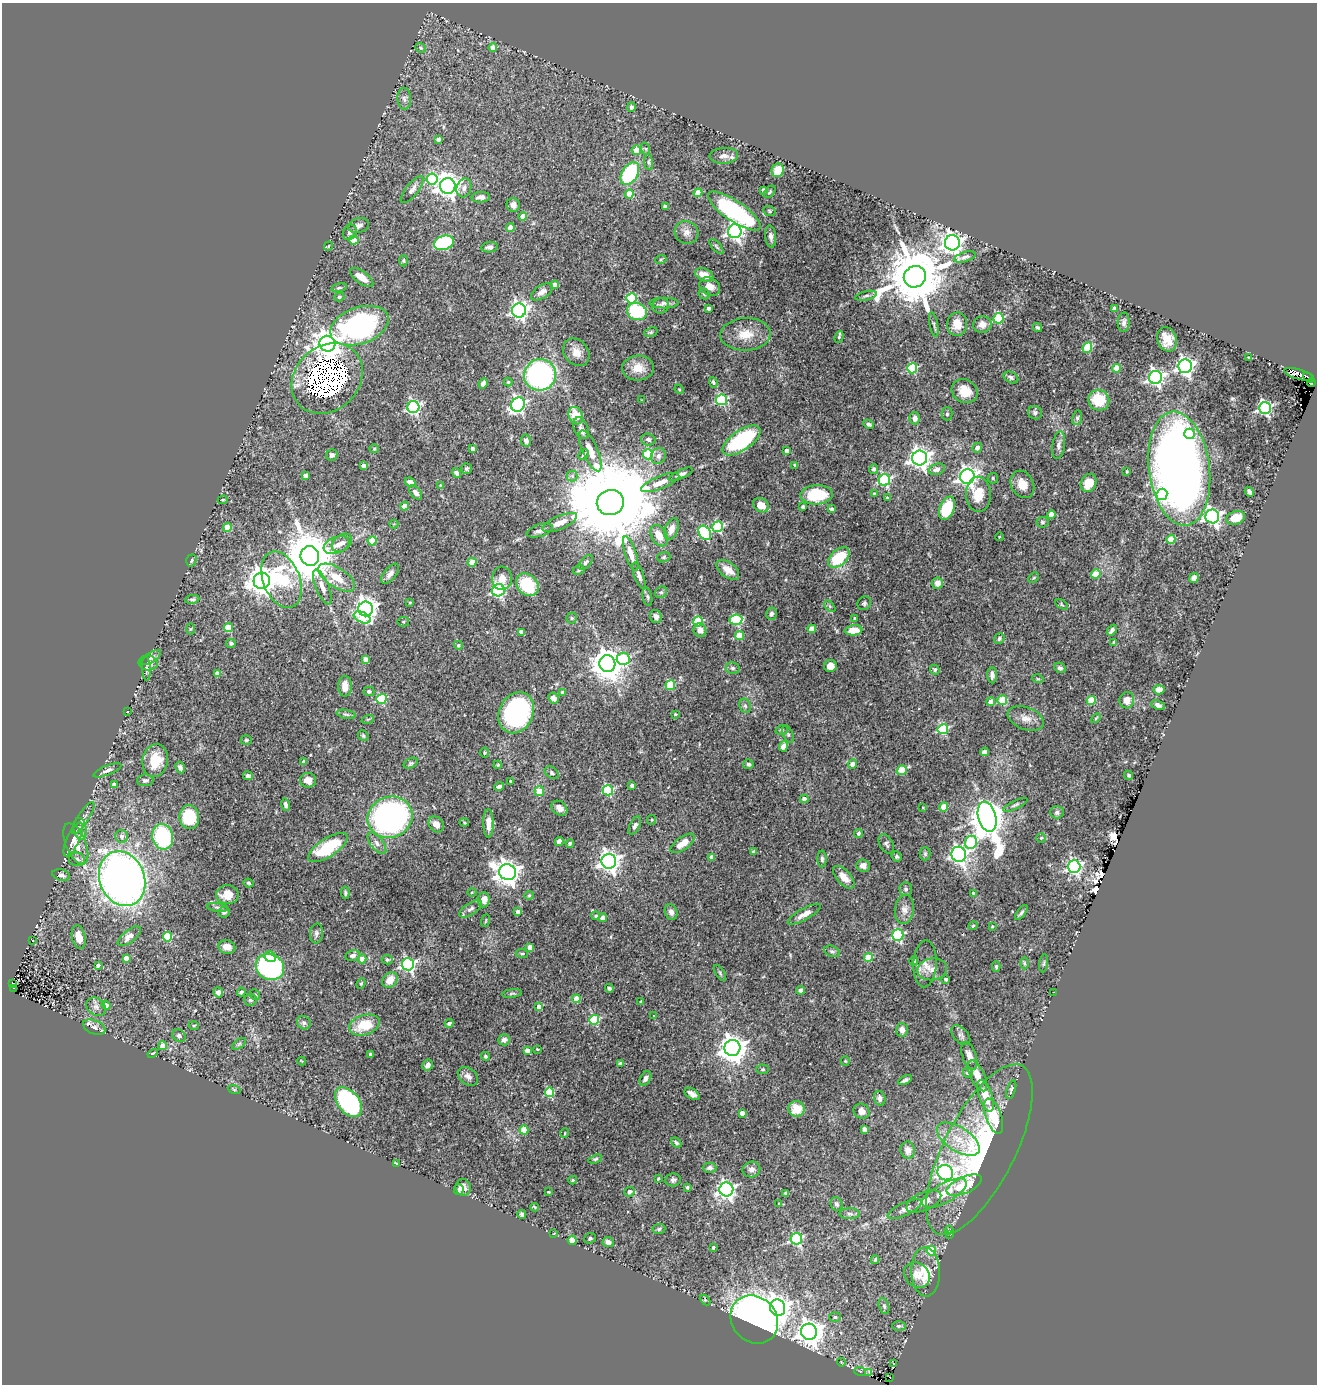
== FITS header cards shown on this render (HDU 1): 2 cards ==
NAXIS1  =                 1315
NAXIS2  =                 1382

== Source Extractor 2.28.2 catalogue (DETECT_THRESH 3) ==
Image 1315 x 1382 px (HDU 1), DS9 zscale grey, 1 PNG px = 1 image px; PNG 1319 x 1386 px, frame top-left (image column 1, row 1382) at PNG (2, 3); each listed source drawn as its Kron ellipse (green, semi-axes under 4 px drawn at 4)
Background 0.0953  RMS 0.0082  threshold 0.0245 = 3 sigma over >= 5 px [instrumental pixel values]
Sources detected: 487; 4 with non-positive FLUX_AUTO (blend fragments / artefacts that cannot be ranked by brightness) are neither listed nor drawn; the other 483 listed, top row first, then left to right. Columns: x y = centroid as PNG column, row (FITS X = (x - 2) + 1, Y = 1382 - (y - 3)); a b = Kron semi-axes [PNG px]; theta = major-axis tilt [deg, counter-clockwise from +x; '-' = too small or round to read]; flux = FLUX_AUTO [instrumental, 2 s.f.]
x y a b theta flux
420 48 5 4 - 0.82
493 48 4 4 - 5.7
404 99 11 7 -86 1.9
631 107 4 4 - 1.8
438 139 4 4 - 2.8
646 149 6 4 -71 0.79
636 150 5 4 - 8.4
724 156 14 8 2 3.7
649 162 8 4 -84 1
778 170 7 6 - 10
630 174 12 7 58 53
432 179 6 5 - 48
448 186 8 8 - 470
464 188 9 7 73 2.5
412 190 16 6 51 3
763 190 4 3 - 1.7
770 192 7 4 51 0.84
698 193 4 4 - 13
629 194 4 4 - 13
481 197 9 5 3 2.4
513 205 7 6 - 2.7
665 206 4 3 - 1.3
734 211 31 10 -34 81
769 211 6 5 - 0.79
523 217 4 4 - 7.1
359 226 11 7 15 2.4
510 227 4 4 - 5.1
735 231 7 6 - 210
350 232 8 6 60 2.2
687 232 12 11 - 3.8
771 237 11 5 -84 2.2
354 240 4 4 - 16
444 243 10 7 18 46
952 243 7 7 - 350
328 246 5 3 - 0.52
489 247 8 5 9 2.2
716 247 9 4 -46 0.97
965 257 11 5 16 1.5
661 259 6 3 19 0.78
403 261 5 4 - 0.72
704 275 9 6 -23 7.2
362 277 13 6 -36 5.6
915 277 11 10 - 5000
555 285 4 4 - 5.8
710 287 11 8 -30 4.9
339 288 8 4 12 0.95
542 292 12 6 33 3
704 294 6 5 - 0.92
866 296 11 4 13 1.4
339 297 5 4 - 0.91
631 298 5 5 - 34
664 303 14 5 0 2.2
660 306 8 7 - 1.8
709 308 4 3 - 1.8
1114 309 4 3 - 2.7
519 311 7 7 - 200
637 312 10 8 -17 37
998 318 5 5 - 39
1124 322 9 6 87 1.9
934 324 12 3 -79 1.2
957 324 12 10 87 7.2
982 324 9 8 - 4.5
359 326 30 18 19 120
1038 327 5 4 - 1
651 332 7 4 18 0.83
745 334 25 16 3 11
839 337 6 4 70 0.71
1167 339 12 9 -71 7.4
327 344 8 7 - 490
1087 348 5 4 - 28
576 352 15 12 -53 5.6
1249 357 4 2 - 0.45
1185 366 7 7 - 210
638 368 16 12 4 8.1
912 368 5 5 - 42
1117 368 4 4 - 12
1299 374 15 5 -17 4.4
540 375 16 15 - 110
1011 377 8 5 -27 1.5
1155 377 6 6 - 180
1309 377 6 3 -39 13
327 378 38 32 44 680
508 382 4 4 - 0.65
713 382 5 4 - 0.93
483 383 5 4 - 2.7
1311 383 4 2 - 12
679 389 5 4 - 0.52
965 391 13 11 -33 9.4
642 400 3 2 - 0.33
721 400 5 5 - 53
1099 400 10 10 - 14
518 405 7 6 - 130
413 407 6 6 - 100
1265 408 6 6 - 120
1035 413 7 6 - 1.7
947 414 6 5 - 1
576 416 9 7 -64 11
915 418 6 5 - 2.9
1077 418 7 5 80 1.1
869 424 6 4 -26 1.4
581 428 11 7 -69 2.4
1190 434 5 5 - 16
648 439 7 6 - 1.5
741 440 22 10 35 53
526 441 6 5 - 1.6
1059 445 14 6 80 2.5
977 448 5 4 - 3.4
374 449 4 4 - 0.62
472 449 3 3 - 1.8
787 450 4 3 - 2.6
590 451 22 7 -66 7.2
583 454 6 4 45 0.83
648 454 5 5 - 32
332 455 6 5 - 1.5
658 456 8 7 - 2.6
920 458 7 7 - 350
795 465 4 3 - 0.97
363 466 4 4 - 4.4
466 469 5 5 - 0.86
873 469 5 4 - 1.9
937 469 8 5 18 3.3
1179 469 57 30 -82 510
1127 471 3 3 - 0.66
456 473 5 4 - 1.5
681 474 13 4 24 1.9
305 476 4 4 - 4.1
572 476 5 5 - 1.1
967 477 7 7 - 260
993 478 5 5 - 0.95
884 480 6 5 - 80
410 482 5 4 - 3.5
660 483 20 6 22 5.7
1089 483 9 7 64 9.8
1022 484 14 11 -62 8.1
440 485 4 4 - 0.46
1249 492 5 4 - 1.6
416 493 8 5 -49 1.9
874 494 4 3 - 0.8
978 494 17 12 -89 12
1162 494 6 5 - 41
817 495 16 9 2 23
887 498 3 3 - 0.54
223 500 5 4 - 0.59
610 502 13 12 - 16000
761 505 8 6 -32 6.2
405 506 4 4 - 9.1
803 507 4 3 - 1.3
947 508 12 7 68 26
832 509 3 3 - 1.9
1051 514 4 4 - 5.2
1212 516 7 7 - 190
1236 518 9 6 19 10
1042 522 6 5 - 0.98
560 523 18 6 23 5.8
394 524 4 4 - 0.49
227 527 4 4 - 12
718 527 5 5 - 52
672 529 11 6 70 4.4
540 531 13 6 17 2.3
705 533 8 5 -57 54
659 536 11 7 -60 6.9
999 537 4 2 - 0.43
1171 539 5 4 - 17
372 541 4 4 - 19
342 543 11 7 36 2.8
337 545 13 8 22 4.2
631 554 18 5 -71 5.5
310 556 10 9 - 3100
664 557 7 5 17 0.81
839 558 12 7 41 23
191 560 6 5 - 0.98
472 562 4 4 - 9.5
586 562 9 5 48 1.2
579 570 6 4 29 0.87
728 570 13 7 -37 6.4
390 574 12 6 50 2.8
1096 574 5 4 - 8.8
639 575 14 5 -70 2
337 578 21 10 -32 11
502 578 12 10 87 5.4
1034 578 6 4 44 0.6
1194 578 5 4 - 2.2
281 580 29 18 -68 33
262 581 8 8 - 690
938 583 6 5 - 4.3
527 585 12 10 -48 23
322 587 18 6 -68 4.5
498 590 6 6 - 95
661 592 6 5 - 1.2
647 597 9 4 -79 1.1
192 599 7 3 9 0.94
410 602 4 3 - 0.59
864 603 7 6 - 1.1
1061 604 7 4 -34 0.84
830 606 7 4 -46 0.85
366 609 7 7 - 350
771 614 6 5 - 1.6
362 617 9 5 -24 18
656 617 7 5 -69 2.8
572 618 5 5 - 0.83
854 618 4 3 - 0.61
736 620 6 5 - 32
403 622 6 5 - 0.78
698 622 5 5 - 37
228 628 4 4 - 15
191 629 6 4 88 0.55
812 629 4 4 - 5.7
700 630 7 6 - 3.3
854 630 9 5 6 8
1112 630 6 4 50 1.8
521 632 4 4 - 4.1
739 635 4 4 - 16
999 639 6 5 - 1
1114 642 4 3 - 1
231 643 4 4 - 1.6
458 645 4 4 - 1.1
151 657 11 5 32 1.8
365 659 4 4 - 3.1
623 659 6 6 - 52
148 663 9 7 -9 2.1
607 664 8 8 - 980
830 666 6 6 - 5.3
733 668 7 6 - 1.3
1060 668 6 5 - 1.3
146 669 12 4 -87 1.5
935 670 5 4 - 1.3
217 673 4 3 - 2.5
992 675 8 5 -88 2.1
1038 679 5 3 - 0.6
670 685 5 4 - 25
345 686 10 7 -90 5.2
1159 690 5 5 - 4.5
369 691 5 4 - 1.1
563 693 4 4 - 4
553 698 6 5 - 3.3
381 699 5 5 - 39
1002 700 5 5 - 20
1091 700 5 4 - 20
1127 700 8 7 - 4.7
991 702 4 4 - 6.1
1158 705 7 4 -25 1.8
745 706 7 5 -68 1.2
127 711 2 2 - 0.41
516 713 21 17 64 100
346 714 9 4 -11 1.1
675 714 3 3 - 0.66
1026 718 19 11 -21 5.6
1096 718 6 3 45 0.6
368 719 6 4 18 0.63
943 729 5 5 - 48
782 730 6 4 18 0.83
788 734 9 5 -65 1.1
363 736 6 5 - 0.88
246 740 5 4 - 0.81
783 746 5 4 - 4.9
984 752 4 4 - 4.1
484 753 5 5 - 0.63
155 761 16 12 80 13
304 762 4 3 - 2.7
411 763 7 5 29 0.95
748 764 5 5 - 1.1
852 764 5 4 - 3.4
498 765 4 3 - 0.75
180 767 6 4 -62 1.9
107 770 15 5 21 2.1
902 770 5 4 - 17
552 773 8 5 -36 1.3
1129 775 5 4 - 0.98
248 776 5 4 - 1.8
145 780 8 6 4 1.4
308 780 8 7 - 4.1
510 781 3 2 - 0.55
114 785 4 3 - 1.9
632 786 4 3 - 2.1
499 787 5 3 - 1.7
608 790 5 5 - 52
539 791 5 5 - 8.1
804 799 4 4 - 2.8
286 805 6 4 -78 1.6
1015 805 13 4 25 1.5
923 807 3 2 - 0.39
944 807 4 4 - 11
559 808 8 6 -40 3.4
1057 812 7 6 - 1.5
189 817 12 10 -87 32
390 817 23 20 23 160
987 817 15 9 -75 1400
83 818 19 5 57 2.3
652 820 5 4 - 0.61
464 823 5 3 - 0.55
488 823 14 5 -89 4.5
436 824 9 7 -50 3.9
635 826 10 5 63 1.9
80 829 11 6 -83 2.5
858 833 4 4 - 1.2
122 836 6 6 - 2
163 837 13 10 -78 45
1041 838 4 4 - 0.78
73 839 18 6 65 3.8
559 841 4 4 - 2.8
971 842 7 6 - 51
377 843 13 6 -53 2.6
570 843 4 3 - 0.83
683 843 14 6 36 6.7
76 844 22 10 -68 6.6
886 844 10 6 -60 1.6
328 848 23 9 33 29
754 852 4 4 - 1.5
925 854 6 5 - 1
959 854 8 7 - 170
897 856 5 4 - 1
711 857 4 4 - 4.3
77 859 8 7 - 2
822 859 8 4 -89 1.3
609 861 7 7 - 340
863 866 7 6 - 2.7
1074 867 6 6 - 120
508 872 8 8 - 490
61 875 9 5 -16 1.8
844 877 14 7 -48 5.4
122 879 28 22 -68 420
249 883 5 3 - 0.69
906 889 7 6 - 1.4
472 892 4 3 - 0.43
345 893 6 4 -82 1
973 893 3 3 - 0.87
227 895 11 9 0 9.1
529 895 4 4 - 0.6
484 900 7 6 - 4.5
218 907 11 3 -8 1.3
471 909 13 5 34 2
904 909 15 9 84 4.1
224 912 5 5 - 1.6
518 912 4 3 - 2.6
671 912 8 6 -67 2.4
1021 913 9 3 53 1.2
804 914 18 5 29 4.1
596 916 4 4 - 0.95
603 918 4 4 - 4.7
486 921 6 2 69 0.41
973 926 5 3 - 0.58
992 926 4 3 - 0.64
316 933 10 6 84 1.6
898 935 5 5 - 71
129 936 14 6 38 3.7
79 937 12 6 -77 5.7
168 937 4 4 - 29
32 940 3 2 - 0.77
227 947 8 6 -14 4.8
530 947 4 4 - 5.6
832 951 8 5 -21 1.3
522 953 6 3 -7 0.62
353 955 7 5 15 1.9
270 957 6 5 - 4.2
868 957 4 4 - 15
126 958 4 4 - 4.9
362 959 4 4 - 9.9
387 960 5 4 - 1.1
914 961 4 4 - 2.1
1025 963 6 4 -89 0.75
1044 963 9 3 81 0.76
408 964 6 6 - 120
925 964 23 11 87 6.1
98 965 4 4 - 1.8
996 966 5 4 - 0.85
270 967 14 12 -30 92
932 969 15 11 8 5.2
720 973 9 4 -58 0.85
946 979 4 3 - 1.5
390 980 8 6 48 6.5
12 983 4 3 - 6.8
361 983 5 4 - 0.66
13 988 4 2 - 1.1
609 988 4 4 - 1.2
801 990 4 4 - 2.8
218 992 5 5 - 2.8
241 992 4 3 - 1.7
1054 992 2 2 - 0.33
512 993 10 3 7 0.95
255 995 5 5 - 1.3
576 999 4 4 - 10
250 1000 6 6 - 1.2
641 1002 3 3 - 0.93
106 1005 4 4 - 3.2
96 1007 10 8 -39 2.7
539 1007 4 4 - 5.2
654 1016 4 3 - 0.39
594 1020 5 5 - 42
304 1023 7 6 - 1.4
449 1023 4 4 - 1.8
364 1025 15 10 18 15
194 1026 5 4 - 0.73
94 1027 12 7 -23 2.7
902 1030 7 5 -86 3.7
961 1035 12 7 -48 1.7
179 1036 7 6 - 1.5
504 1040 6 5 - 2.2
239 1044 8 4 36 1
163 1046 4 4 - 5.3
732 1048 8 8 - 640
537 1049 3 3 - 0.58
527 1050 4 4 - 5.1
153 1053 5 4 - 0.76
371 1054 3 3 - 1.9
485 1056 5 4 - 0.8
969 1056 14 7 -70 3.1
302 1061 4 3 - 0.41
845 1061 5 4 - 0.6
620 1064 4 3 - 2.6
428 1065 6 5 - 2.4
763 1069 6 4 -1 0.83
968 1072 5 5 - 1.5
468 1076 11 8 -39 3
977 1076 17 7 -65 5.2
645 1078 8 5 62 2.1
905 1080 7 4 27 1.4
234 1089 6 4 -19 0.72
1011 1090 10 3 72 1.1
549 1092 5 4 - 28
692 1094 8 5 -32 2.5
986 1096 17 6 -71 8.8
880 1098 7 5 -74 2.3
348 1102 17 10 -52 81
797 1109 8 8 - 9
862 1111 8 7 - 3
742 1113 4 4 - 4.2
994 1116 18 8 -71 20
864 1129 4 4 - 3.5
524 1130 4 4 - 9.2
565 1133 5 3 - 0.47
958 1139 24 12 -33 13
676 1143 6 3 -39 1
908 1150 8 7 - 3.8
979 1150 94 35 63 110
595 1159 7 4 17 0.9
396 1163 3 2 - 0.42
710 1168 7 5 1 1.7
751 1169 9 8 - 2.5
945 1173 8 7 - 180
658 1179 3 3 - 0.46
573 1180 4 3 - 0.67
673 1180 7 6 - 1.4
964 1185 19 8 23 17
463 1187 8 7 - 4.6
687 1187 3 3 - 0.89
726 1189 7 7 - 190
459 1190 5 5 - 1.6
548 1192 3 3 - 0.38
630 1192 5 5 - 1.8
786 1193 4 3 - 1.2
944 1193 25 9 29 11
924 1202 19 9 24 5.8
779 1203 4 3 - 0.42
836 1204 7 5 -65 1.5
535 1207 4 3 - 0.53
904 1209 18 6 25 2.9
522 1214 4 4 - 1.4
850 1214 10 5 -2 1.7
659 1229 6 5 - 0.96
949 1230 4 4 - 0.63
554 1233 3 2 - 0.32
950 1234 4 3 - 0.4
590 1238 6 5 - 1
796 1239 6 5 - 67
572 1240 4 4 - 18
608 1242 5 5 - 2.6
713 1247 3 3 - 1
931 1251 5 4 - 24
875 1260 4 3 - 0.63
926 1272 25 14 -88 14
917 1275 14 11 -44 5.6
705 1300 6 4 -44 0.68
884 1306 8 5 -75 1.4
778 1308 8 7 - 440
835 1317 6 5 - 1.3
754 1320 26 22 -47 270
899 1326 7 5 1 0.95
809 1332 8 8 - 630
841 1362 4 3 - 0.4
893 1363 3 2 - 0.66
860 1371 6 3 -18 0.6
869 1373 4 2 - 0.53
890 1377 3 2 - 0.98
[4 non-positive-flux detections neither listed nor drawn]